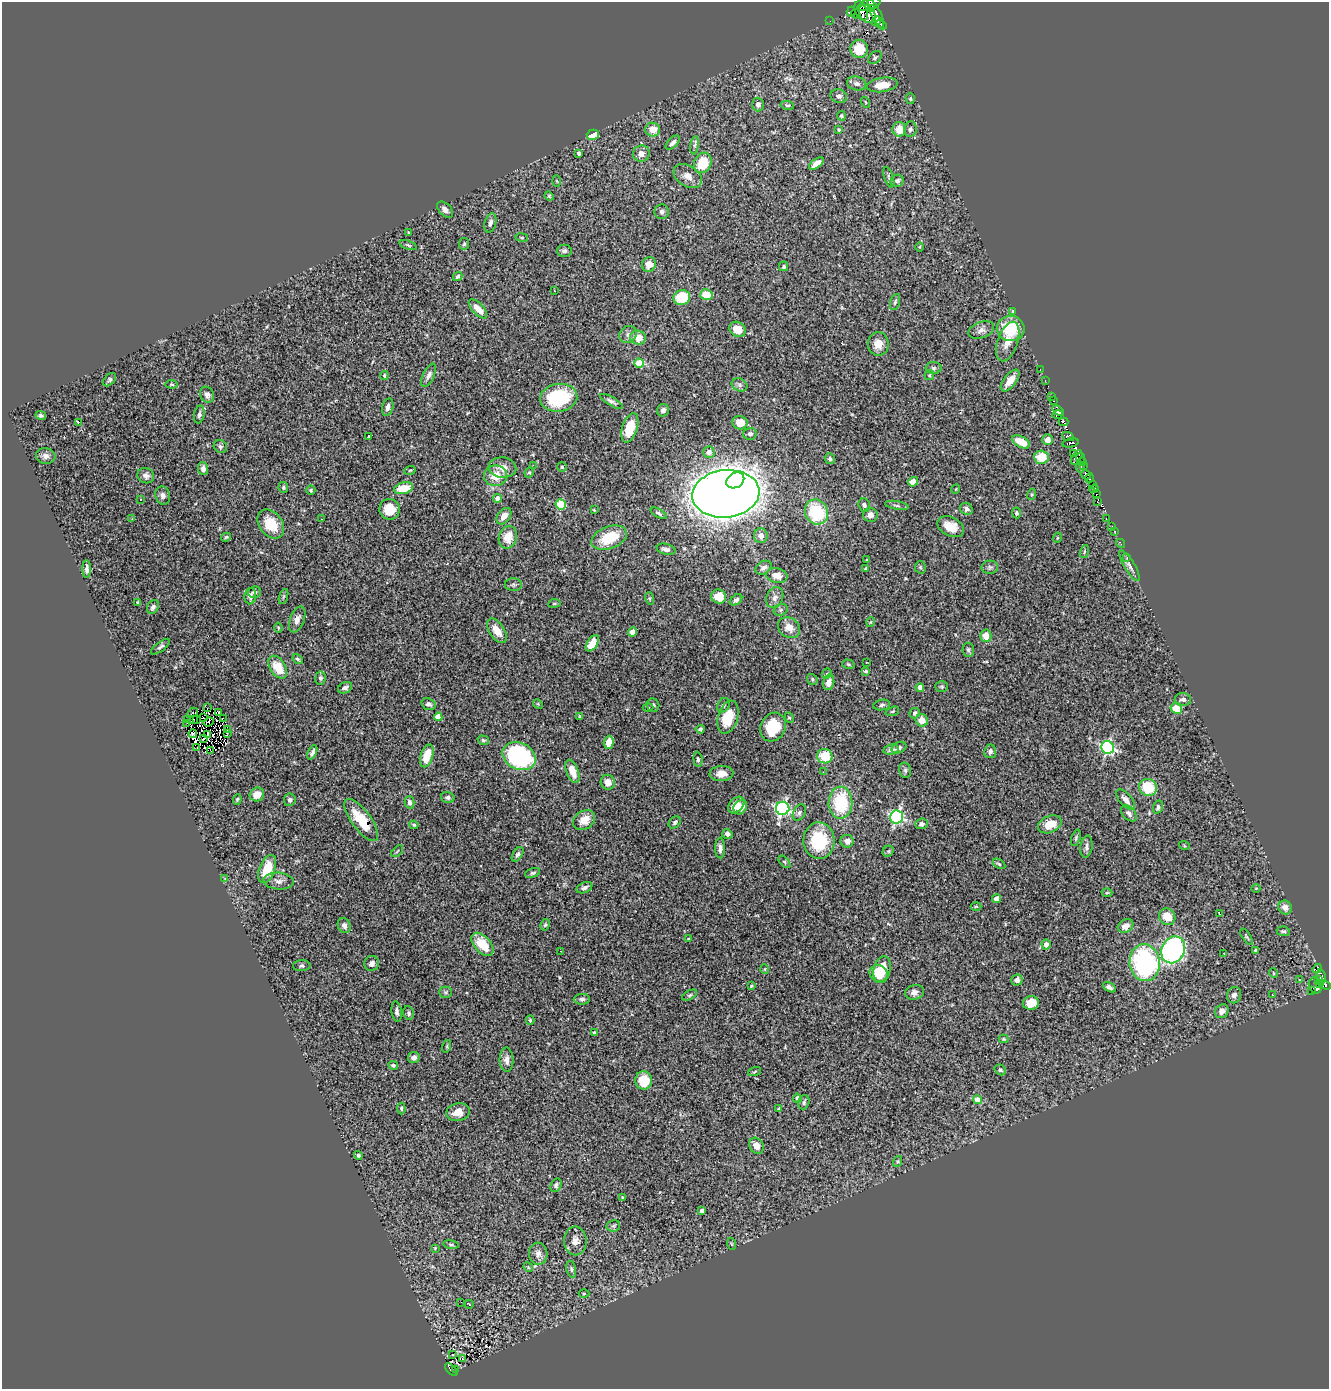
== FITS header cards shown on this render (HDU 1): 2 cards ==
NAXIS1  =                 1327
NAXIS2  =                 1387

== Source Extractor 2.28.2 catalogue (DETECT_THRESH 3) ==
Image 1327 x 1387 px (HDU 1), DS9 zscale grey, 1 PNG px = 1 image px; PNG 1331 x 1391 px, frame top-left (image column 1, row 1387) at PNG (2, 2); each listed source drawn as its Kron ellipse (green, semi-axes under 4 px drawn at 4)
Background 0.666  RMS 0.036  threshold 0.108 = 3 sigma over >= 5 px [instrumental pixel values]
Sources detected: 376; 6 with non-positive FLUX_AUTO (blend fragments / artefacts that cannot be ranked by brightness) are neither listed nor drawn; the other 370 listed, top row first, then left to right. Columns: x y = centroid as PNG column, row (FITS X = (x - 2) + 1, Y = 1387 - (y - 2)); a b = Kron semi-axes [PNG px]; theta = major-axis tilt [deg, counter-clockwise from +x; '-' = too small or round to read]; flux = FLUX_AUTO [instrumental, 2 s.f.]
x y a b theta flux
869 4 12 5 17 220
871 9 4 3 - 40
861 11 10 6 -69 220
851 12 5 3 - 36
856 14 5 3 - 42
867 14 10 7 -50 160
876 14 16 5 -65 180
830 21 3 2 - 2.9
876 21 5 4 - 89
881 24 6 3 -33 36
859 49 9 9 - 67
875 58 7 5 40 5.7
857 84 10 7 -13 11
882 85 15 7 8 40
839 96 8 6 -16 7.9
910 99 5 4 - 3.7
865 102 5 3 - 2.3
758 104 7 6 - 10
787 105 7 3 -11 3.1
841 116 5 4 - 3.6
653 129 7 7 - 28
899 129 7 7 - 34
910 129 8 6 82 6.5
839 130 3 2 - 2.3
593 135 6 5 - 41
673 143 8 5 44 8.2
695 145 9 4 83 5.3
579 153 4 3 - 7.3
641 154 8 8 - 16
703 163 10 8 64 75
816 164 8 4 35 20
688 176 15 10 -32 20
889 177 11 4 -72 5.3
557 181 5 3 - 2.4
897 181 6 6 - 8.7
549 196 5 4 - 2.6
445 210 10 6 -47 11
662 212 7 7 - 8.6
490 223 10 5 75 8.9
408 232 3 2 - 2.3
522 237 6 3 -8 2.4
464 244 6 5 - 3.8
408 245 9 4 -21 4.6
920 247 5 3 - 2.1
564 251 7 6 - 6
649 264 7 7 - 24
784 266 5 4 - 5.3
458 277 5 4 - 5.6
554 291 2 2 - 1.6
706 295 6 5 - 51
682 297 8 7 - 83
895 302 8 5 74 5
478 309 12 5 -47 28
1013 312 2 2 - 26
1011 328 14 12 -10 93
738 329 8 7 - 36
981 330 13 8 19 13
628 334 9 8 - 10
638 337 8 7 - 32
1008 342 20 10 71 29
878 344 12 10 -84 25
639 363 5 4 - 60
934 368 8 6 1 6.3
1040 370 3 2 - 6.2
384 375 4 3 - 3.1
429 375 12 5 64 11
929 375 5 4 - 2.7
109 380 8 5 45 5.2
1010 380 13 6 51 23
1045 380 3 3 - 2.6
171 384 6 3 -6 2.9
739 385 8 6 -21 6.6
207 395 8 7 - 11
1052 396 3 2 - 7.4
559 398 18 14 8 170
612 401 13 4 -30 9
1054 401 3 2 - 9.3
388 407 9 5 75 10
663 410 6 6 - 10
1058 411 6 3 -41 36
199 414 9 5 77 6.7
41 415 5 4 - 4.9
1058 415 5 3 - 43
79 422 3 2 - 27
1064 422 5 3 - 12
740 423 7 6 - 26
630 428 15 7 72 71
750 434 6 6 - 6.7
369 436 3 2 - 2.9
1068 437 6 4 -25 51
1047 440 5 5 - 17
1021 442 10 5 -28 40
1071 443 8 4 12 59
220 446 7 6 - 5.7
709 452 6 5 - 13
1074 453 2 2 - 14
46 456 10 8 -6 11
1041 457 7 6 - 52
1077 458 8 4 59 11
1080 458 5 3 - 29
830 459 5 5 - 6.6
1082 462 4 2 - 4.9
533 465 2 2 - 57
1084 466 3 2 - 10
562 467 5 5 - 3.2
1080 467 5 3 - 18
502 468 14 10 -6 21
203 469 6 5 - 10
410 470 6 3 18 2.5
529 472 5 4 - 3.4
1086 475 5 4 - 76
146 476 8 7 - 10
496 476 11 10 - 36
1089 478 5 2 - 9.5
735 480 9 7 32 350
913 482 5 4 - 25
1093 484 3 2 - 2.3
283 487 5 5 - 3.4
403 488 9 5 13 55
956 489 4 3 - 1.7
1094 489 4 2 - 22
311 490 4 4 - 3.6
726 494 34 23 6 6500
1032 494 5 4 - 3
1096 494 2 2 - 3.3
163 495 9 7 -73 9.7
498 498 4 4 - 22
140 500 3 3 - 4.8
1097 501 3 2 - 5.4
561 505 5 5 - 110
864 505 7 5 -70 8.6
897 505 12 3 -10 5.7
390 509 10 10 - 43
966 509 7 5 -34 8.8
594 510 3 3 - 3.5
816 512 13 11 -62 140
659 513 9 4 -30 5.1
1017 513 5 4 - 4.2
870 515 7 7 - 14
504 516 9 6 52 19
132 519 3 3 - 1.6
321 519 4 2 - 1.6
1106 519 3 2 - 3.5
271 524 16 11 -53 61
1112 526 2 2 - 3.4
951 527 14 9 -28 34
1115 531 3 3 - 6.6
761 536 7 7 - 15
226 537 5 3 - 3.5
508 537 11 9 73 43
609 538 18 11 21 88
1057 538 5 3 - 2.1
1120 543 5 2 - 3
666 549 9 5 -15 9.8
1084 551 7 4 72 3.6
1127 557 3 3 - 4
866 559 3 3 - 5.5
1130 566 18 5 -59 10
920 567 6 5 - 3.8
990 567 8 6 3 6
764 568 9 6 31 10
865 568 3 3 - 2.1
87 569 9 3 -89 8.7
777 576 11 7 -13 24
513 585 8 6 0 5.6
254 592 6 6 - 5.3
250 596 8 6 86 12
719 596 7 7 - 34
283 597 8 3 71 3.9
775 597 11 8 69 14
649 598 6 4 -72 3.1
736 600 7 5 38 6.2
138 603 4 3 - 3.2
554 603 6 3 8 2.6
153 607 7 5 58 7.6
781 610 7 5 23 5.4
297 619 13 7 68 13
871 622 5 3 - 2.1
278 627 5 3 - 2.4
789 628 11 9 -35 23
497 631 14 7 -57 27
632 632 4 4 - 20
986 636 6 5 - 30
592 643 9 5 58 41
161 647 11 4 37 6.5
968 650 7 5 -83 5.3
298 659 6 4 -49 4.8
867 662 3 2 - 1.4
848 664 6 4 -17 3.6
278 667 12 7 -57 48
866 671 4 3 - 3.2
827 674 5 4 - 4.2
320 678 6 5 - 4.6
812 679 6 5 - 3.9
829 682 8 5 76 16
920 687 4 4 - 18
942 687 6 5 - 3.5
345 688 7 5 27 8.8
1183 699 8 6 -2 8.2
429 704 7 5 -19 8.9
538 704 5 4 - 2.8
653 705 7 6 - 7
723 705 7 6 - 6.9
882 705 8 5 10 5.6
648 707 5 3 - 2.9
207 708 2 2 - 1.8
1176 709 6 5 - 50
892 711 7 4 20 3.4
218 712 3 2 - 8.8
192 713 6 3 46 18
915 713 5 5 - 5.9
438 717 4 4 - 26
580 717 4 2 - 2.8
728 717 17 10 74 66
203 718 3 2 - 1.7
223 718 3 2 - 3.3
789 718 5 4 - 3.4
188 719 2 2 - 3.2
193 719 2 2 - 1.7
197 719 3 2 - 3.2
922 720 6 6 - 25
208 722 5 2 - 0.74
187 723 2 2 - 2.9
773 727 15 12 62 92
227 729 3 2 - 1.5
700 729 4 3 - 4.5
227 733 2 2 - 1.1
193 734 4 2 - 5.9
208 735 3 3 - 4.3
204 739 4 2 - 1.3
483 740 6 4 -16 3.8
609 742 6 5 - 29
197 747 3 2 - 6.8
1108 747 6 6 - 430
899 748 8 5 25 5.9
891 750 8 5 7 12
210 751 4 2 - 2.8
990 751 7 6 - 8.7
312 752 7 4 65 7.2
427 756 12 6 74 49
519 756 17 13 -26 370
825 756 8 7 - 60
698 759 8 4 -84 5
905 770 8 6 -75 5.9
572 771 12 6 -69 30
823 772 3 3 - 1.3
721 774 12 7 3 23
608 782 7 7 - 21
1148 787 9 8 - 80
257 795 7 7 - 25
448 797 7 5 -16 5.7
237 799 5 4 - 3.1
290 800 6 5 - 7.2
1126 800 12 6 -49 16
409 802 6 4 -75 6.8
840 803 16 12 89 130
736 805 10 6 47 30
740 807 8 6 52 22
1158 807 7 5 72 4.5
783 808 7 6 - 540
799 813 9 6 61 7.2
1129 813 9 6 -48 9.6
896 817 6 6 - 440
361 820 25 9 -54 72
584 820 12 9 34 32
675 822 7 5 47 4.8
922 824 6 5 - 8.6
1050 824 12 8 24 42
414 825 4 3 - 3.5
727 834 5 4 - 6.7
1076 838 8 4 73 4.6
819 841 18 15 -88 120
847 841 6 6 - 13
1184 845 5 3 - 2.4
1086 847 11 6 81 9.2
720 848 10 5 90 9.4
397 851 7 2 45 2.3
888 851 6 5 - 3.8
518 854 8 4 57 5.4
784 862 7 4 -46 4.2
999 864 7 4 -32 3.9
267 869 15 8 69 67
533 873 8 4 17 4.5
225 879 4 2 - 1.9
279 881 15 8 -4 14
584 888 8 5 22 8.4
1256 888 4 3 - 1.7
1107 893 5 3 - 2.9
997 899 4 4 - 23
976 906 5 3 - 2.2
1285 908 7 6 - 16
1219 914 4 2 - 2.7
1167 917 9 7 -46 40
344 925 7 6 - 8.5
545 925 6 4 62 3.7
1126 926 8 6 30 18
1283 931 7 4 -8 5.4
1247 937 9 3 -56 3.5
688 939 4 3 - 2
482 944 14 8 -48 65
1046 944 5 4 - 15
1173 950 14 11 61 510
1255 950 3 3 - 2.7
561 951 2 2 - 2.1
1224 953 3 2 - 2.9
372 963 8 7 - 11
1145 963 18 15 -84 330
302 966 9 5 2 5.5
765 969 5 3 - 2.1
1317 969 5 3 - 11
882 970 13 8 77 59
879 973 9 8 - 35
1273 973 5 3 - 2
1321 976 7 4 -78 34
1319 979 3 2 - 13
1017 980 6 5 - 9.4
1299 980 4 3 - 2.5
1319 984 3 3 - 48
1315 985 8 6 -72 59
1325 985 7 4 -26 59
751 986 3 3 - 2.9
1109 987 7 4 -29 8.3
1311 990 3 2 - 3
446 992 6 5 - 4
914 992 10 7 15 13
690 995 8 4 27 4.3
1234 995 8 7 - 9.4
1272 995 2 2 - 1.9
582 999 8 5 2 6.1
1031 1003 8 7 - 40
1222 1011 7 6 - 12
397 1012 10 5 -83 7.8
409 1013 7 5 -78 4.9
530 1020 4 4 - 3.2
594 1033 4 3 - 2.7
1003 1039 5 4 - 2.8
447 1046 6 4 72 2.7
414 1058 6 5 - 10
507 1060 12 7 -87 15
393 1065 5 4 - 4.1
1000 1070 6 5 - 5
755 1071 7 3 19 2.7
644 1080 9 8 - 67
797 1098 5 4 - 9.5
977 1100 4 4 - 33
804 1102 7 5 73 5.5
401 1108 6 4 -88 3.4
779 1109 3 3 - 2.6
458 1112 12 9 9 23
757 1146 8 6 -61 18
358 1155 4 4 - 4.1
898 1162 6 4 72 3
556 1185 7 5 63 5.9
622 1198 4 3 - 3.6
702 1211 4 4 - 10
613 1226 7 5 10 5.6
575 1241 14 11 -90 21
732 1244 6 3 -70 2.9
451 1245 8 3 -11 3.4
435 1248 3 2 - 2
538 1254 11 9 -85 15
528 1267 5 4 - 3
571 1269 9 4 -77 5.5
584 1293 5 3 - 2.3
461 1302 2 2 - 4.4
469 1304 4 2 - 1.9
453 1355 3 2 - 6
462 1359 3 2 - 2.4
456 1369 3 2 - 4.9
451 1370 8 3 -46 30
At the frame edge (FLAGS 8, measured only in part): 1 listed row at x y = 869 4
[6 non-positive-flux detections neither listed nor drawn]